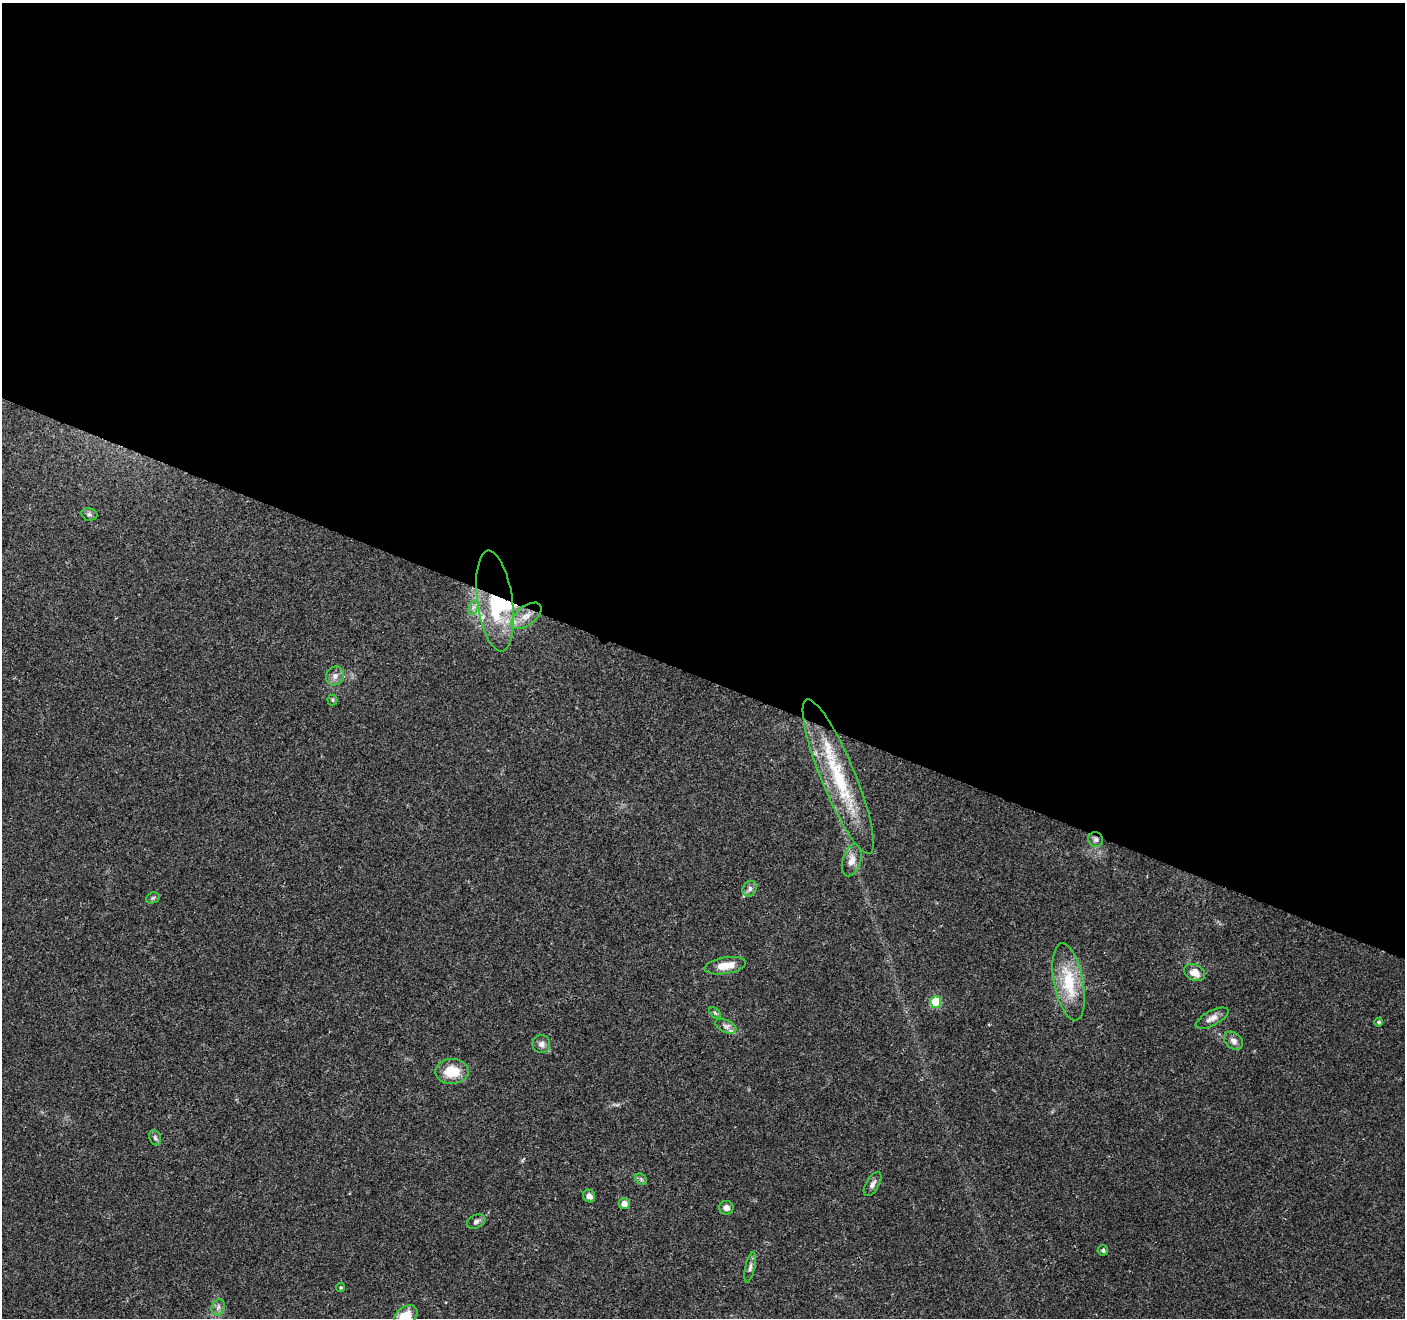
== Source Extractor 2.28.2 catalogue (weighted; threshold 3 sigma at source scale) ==
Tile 3 of 4 x 4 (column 3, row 1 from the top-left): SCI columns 2816-4218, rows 4161-5476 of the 5633 x 5752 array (HDU 1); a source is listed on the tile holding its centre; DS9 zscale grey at full resolution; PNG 1407 x 1320 px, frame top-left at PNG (2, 3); each listed source drawn as its Kron ellipse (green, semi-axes under 4 px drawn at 4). Shown black and unused: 51% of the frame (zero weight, under 3 of 4 exposures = <1% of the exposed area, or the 3 px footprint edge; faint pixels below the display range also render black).
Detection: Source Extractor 2.28.2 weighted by HDU 2 'WHT'; one run over the whole footprint, this tile lists its part. Background 0.0481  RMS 0.0039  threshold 0.0174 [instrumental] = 3 sigma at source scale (4.5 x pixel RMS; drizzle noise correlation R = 1.50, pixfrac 1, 0.0396/0.0396 arcsec/px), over >= 5 px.
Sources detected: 37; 1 inside a brighter object's white glare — neither listed nor drawn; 2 inside a brighter listed object's ellipse — not listed separately; the other 34 listed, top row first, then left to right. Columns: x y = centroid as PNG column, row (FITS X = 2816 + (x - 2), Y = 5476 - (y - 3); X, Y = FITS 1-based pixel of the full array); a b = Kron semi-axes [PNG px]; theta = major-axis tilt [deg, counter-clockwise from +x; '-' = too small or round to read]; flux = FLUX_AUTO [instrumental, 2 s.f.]
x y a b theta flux
89 514 8 6 -11 0.86
495 601 51 17 -82 33
474 607 7 4 70 1.1
526 616 18 9 37 4.3
335 676 9 9 - 2.1
332 700 5 5 - 0.5
838 777 83 17 -68 30
1096 839 8 7 - 1.4
852 860 16 9 73 3.4
750 889 8 7 - 1.4
153 898 7 5 21 0.63
725 966 21 8 9 5.3
1195 972 11 8 -26 4.2
1069 982 39 14 -79 18
936 1002 5 5 - 20
715 1013 7 4 -45 0.66
1212 1018 18 7 27 2.4
1379 1022 4 4 - 0.56
726 1026 11 6 -24 1.6
1234 1041 10 7 -41 2.1
541 1044 9 9 - 1.6
452 1071 16 12 1 9.2
155 1138 8 5 -69 0.93
641 1179 6 5 - 0.76
873 1184 13 6 59 1.7
589 1196 6 5 - 2.1
624 1204 5 5 - 2.8
726 1208 7 7 - 1.9
476 1221 10 6 26 1.2
1103 1250 5 5 - 0.83
750 1267 15 5 77 1.4
341 1288 4 4 - 0.52
218 1307 8 6 69 1.4
406 1316 13 9 36 8.5
Overlapping masked pixels (flux is a lower limit): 2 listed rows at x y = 495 601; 1096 839
Isophote crosses this tile's border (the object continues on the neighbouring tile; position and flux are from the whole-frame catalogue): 1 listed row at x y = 406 1316